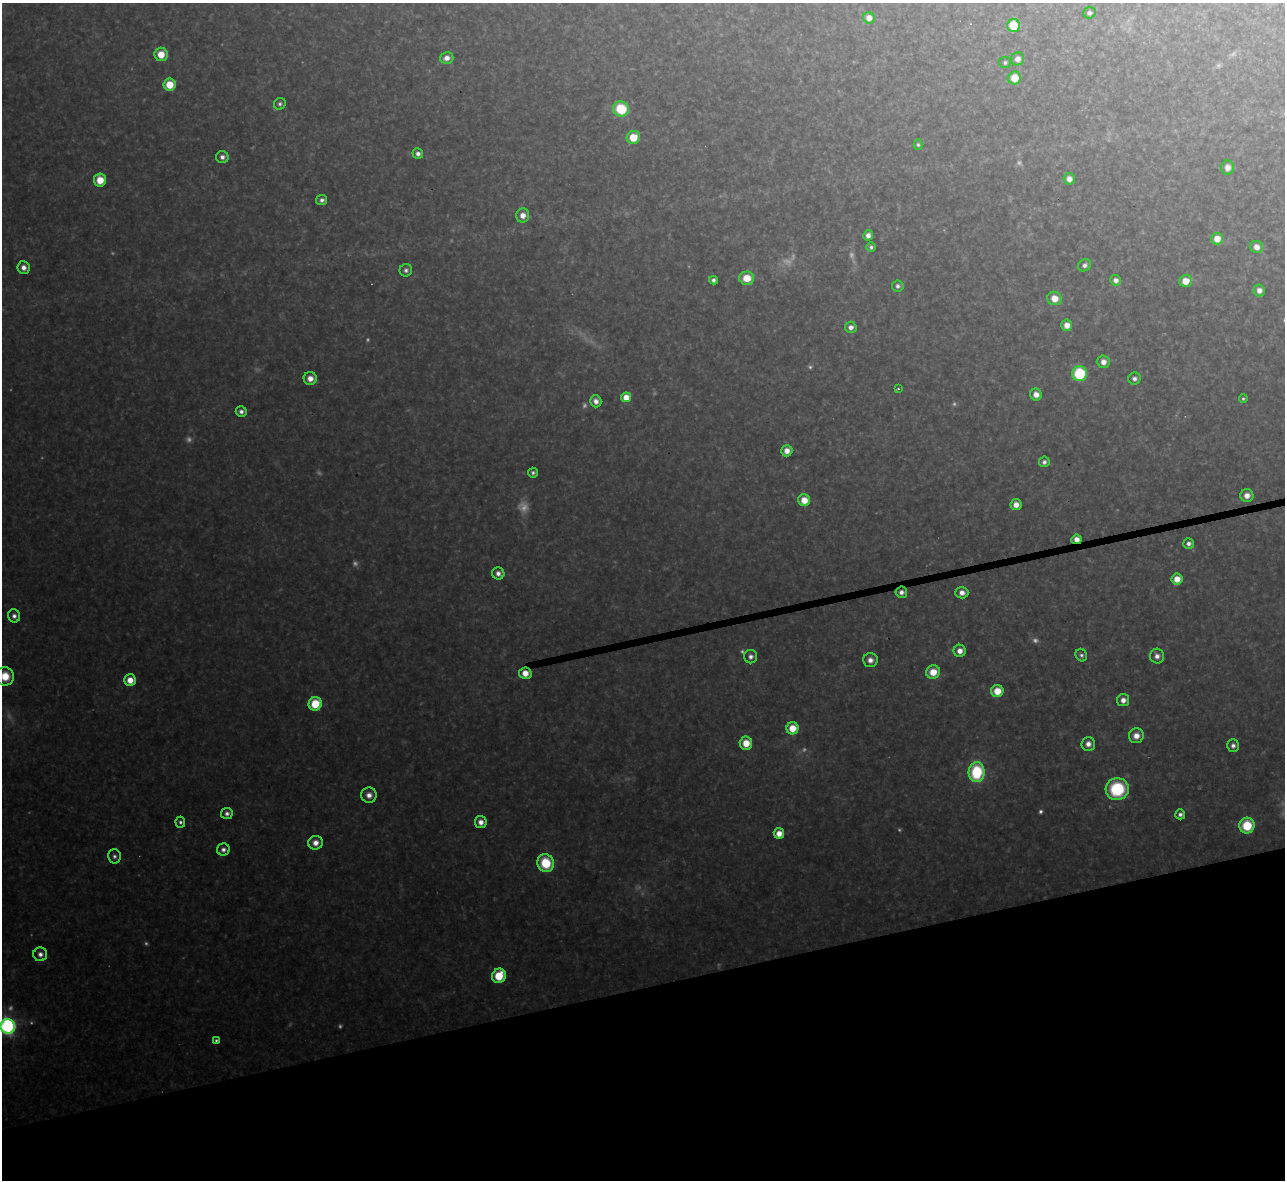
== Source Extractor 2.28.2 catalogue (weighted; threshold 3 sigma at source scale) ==
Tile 14 of 4 x 4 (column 2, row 4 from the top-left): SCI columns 1284-2566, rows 142-1319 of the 5133 x 5115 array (HDU 1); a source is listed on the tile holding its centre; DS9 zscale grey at full resolution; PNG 1287 x 1182 px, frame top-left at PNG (2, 3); each listed source drawn as its Kron ellipse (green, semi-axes under 4 px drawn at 4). Shown black and unused: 17% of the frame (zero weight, under 3 of 4 exposures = <1% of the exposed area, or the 3 px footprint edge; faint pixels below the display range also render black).
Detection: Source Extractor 2.28.2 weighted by HDU 2 'WHT'; one run over the whole footprint, this tile lists its part. Background 0.317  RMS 0.019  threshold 0.0876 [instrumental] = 3 sigma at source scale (4.5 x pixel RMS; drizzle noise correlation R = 1.50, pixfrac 1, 0.05/0.05 arcsec/px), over >= 5 px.
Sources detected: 121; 27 too faint to see at this stretch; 1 cosmic-ray / hot-pixel residue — neither listed nor drawn; the other 93 listed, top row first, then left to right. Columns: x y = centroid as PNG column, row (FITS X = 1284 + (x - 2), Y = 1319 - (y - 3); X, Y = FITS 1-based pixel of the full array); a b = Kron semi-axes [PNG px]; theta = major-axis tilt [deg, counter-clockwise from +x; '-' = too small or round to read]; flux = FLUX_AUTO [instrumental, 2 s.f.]
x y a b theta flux
1089 13 6 5 - 6.9
869 18 6 5 - 22
1013 25 6 6 - 74
161 54 7 6 - 43
447 58 7 6 - 16
1017 59 7 6 - 16
1005 62 6 5 - 4.5
1014 78 6 6 - 39
169 85 6 6 - 52
280 104 6 5 - 5.5
621 109 8 7 - 99
633 137 7 6 - 52
918 145 5 4 - 4
418 154 5 5 - 9.5
222 157 6 6 - 11
1228 168 7 6 - 16
1069 179 6 5 - 16
100 180 6 6 - 44
322 200 5 5 - 7.9
523 215 7 6 - 20
868 235 5 5 - 13
1217 239 6 5 - 34
871 247 5 4 - 5.4
1256 247 6 6 - 17
1085 265 7 5 33 9.2
23 268 6 6 - 14
406 270 6 6 - 6.6
747 278 7 6 - 43
713 280 4 4 - 7.3
1116 280 5 5 - 11
1186 281 6 6 - 33
898 286 6 5 - 6.6
1259 290 6 6 - 15
1054 298 7 6 - 32
1067 325 6 5 - 19
851 327 6 5 - 12
1103 362 6 6 - 16
1080 374 7 7 - 170
310 378 6 6 - 20
1134 379 6 6 - 8.4
898 389 3 2 - 2.4
1036 394 6 6 - 19
626 397 5 5 - 37
1243 399 4 4 - 3.7
596 401 6 5 - 14
241 412 5 5 - 8.3
787 451 6 5 - 18
1044 462 5 5 - 7.4
533 473 5 5 - 6
1247 496 6 6 - 16
804 500 6 6 - 36
1016 505 5 5 - 20
1077 539 5 4 - 19
1189 543 5 5 - 9.2
498 573 6 6 - 12
1177 579 5 5 - 27
901 592 6 5 - 10
962 593 6 5 - 15
14 616 6 6 - 9.9
960 651 6 6 - 18
1081 655 6 5 - 6.4
1157 656 7 7 - 12
751 657 6 6 - 9.5
870 660 7 7 - 15
933 672 7 6 - 42
525 673 6 5 - 27
5 676 9 9 - 47
130 680 6 6 - 29
997 691 6 6 - 46
1123 700 6 6 - 15
315 704 7 6 - 75
792 728 6 6 - 45
1136 736 7 7 - 22
746 743 6 6 - 38
1088 744 7 7 - 14
1233 746 6 5 - 8.9
977 772 10 8 88 170
1117 789 11 11 - 170
369 795 7 7 - 14
227 813 6 5 - 8.4
1180 814 5 5 - 7.4
180 822 5 5 - 5.8
481 822 6 6 - 15
1247 826 8 7 - 87
779 833 5 5 - 26
315 843 7 7 - 19
223 849 6 6 - 9
114 856 7 6 - 7.1
546 863 9 8 - 96
40 954 7 7 - 11
499 976 7 6 - 77
8 1026 7 7 - 780
216 1040 3 3 - 3.9
Overlapping masked pixels (flux is a lower limit): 3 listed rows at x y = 1077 539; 901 592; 525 673
Isophote crosses this tile's border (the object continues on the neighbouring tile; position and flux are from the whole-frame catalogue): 2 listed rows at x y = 5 676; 8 1026